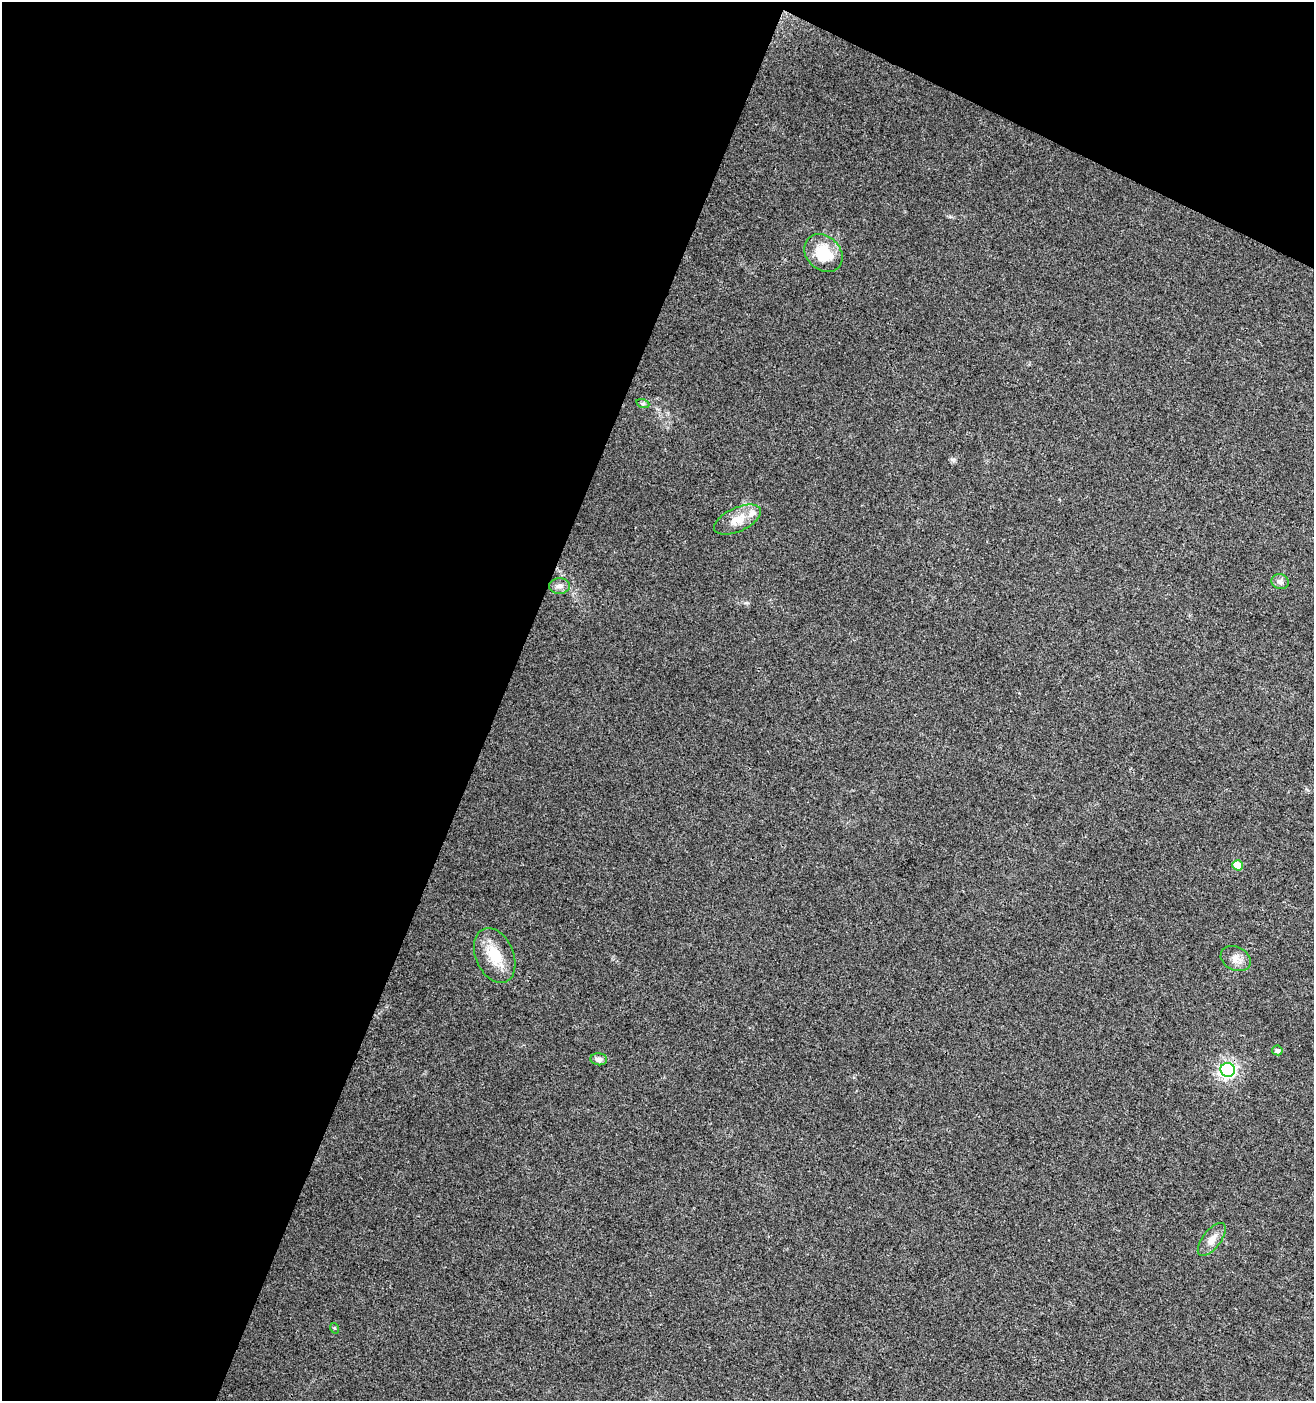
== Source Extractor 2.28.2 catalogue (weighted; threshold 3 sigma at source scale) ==
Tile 1 of 2 x 2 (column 1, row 1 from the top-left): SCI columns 107-1418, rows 1402-2800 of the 2855 x 2800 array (HDU 1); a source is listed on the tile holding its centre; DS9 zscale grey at full resolution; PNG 1316 x 1403 px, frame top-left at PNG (2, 2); each listed source drawn as its Kron ellipse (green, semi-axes under 4 px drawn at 4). Shown black and unused: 42% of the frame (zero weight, under 3 of 4 exposures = <1% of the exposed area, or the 3 px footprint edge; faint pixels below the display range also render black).
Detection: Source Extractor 2.28.2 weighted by HDU 2 'WHT'; one run over the whole footprint, this tile lists its part. Background 0.0244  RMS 0.0047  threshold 0.0212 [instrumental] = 3 sigma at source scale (4.5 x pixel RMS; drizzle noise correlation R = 1.50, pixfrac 1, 0.0396/0.0396 arcsec/px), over >= 5 px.
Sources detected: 14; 1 inside a brighter listed object's ellipse — not listed separately; the other 13 listed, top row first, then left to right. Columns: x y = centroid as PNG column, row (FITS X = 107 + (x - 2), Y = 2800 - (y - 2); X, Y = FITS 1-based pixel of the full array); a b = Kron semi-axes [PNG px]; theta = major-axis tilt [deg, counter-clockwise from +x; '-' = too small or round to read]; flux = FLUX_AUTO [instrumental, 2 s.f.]
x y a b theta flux
823 253 21 17 -44 16
643 404 6 4 -19 0.8
738 520 25 12 25 7
1280 582 9 7 -17 1.8
560 586 10 7 1 2.3
1238 865 5 5 - 9.3
495 955 29 19 -66 13
1236 959 15 12 -27 4
1277 1050 5 5 - 1.3
599 1059 8 6 -7 2.2
1228 1070 7 7 - 100
1212 1239 19 9 52 4.4
334 1328 5 3 - 0.44
Unlisted compact peaks at least as high as the median listed source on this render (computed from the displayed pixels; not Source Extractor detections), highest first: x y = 952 459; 746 603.